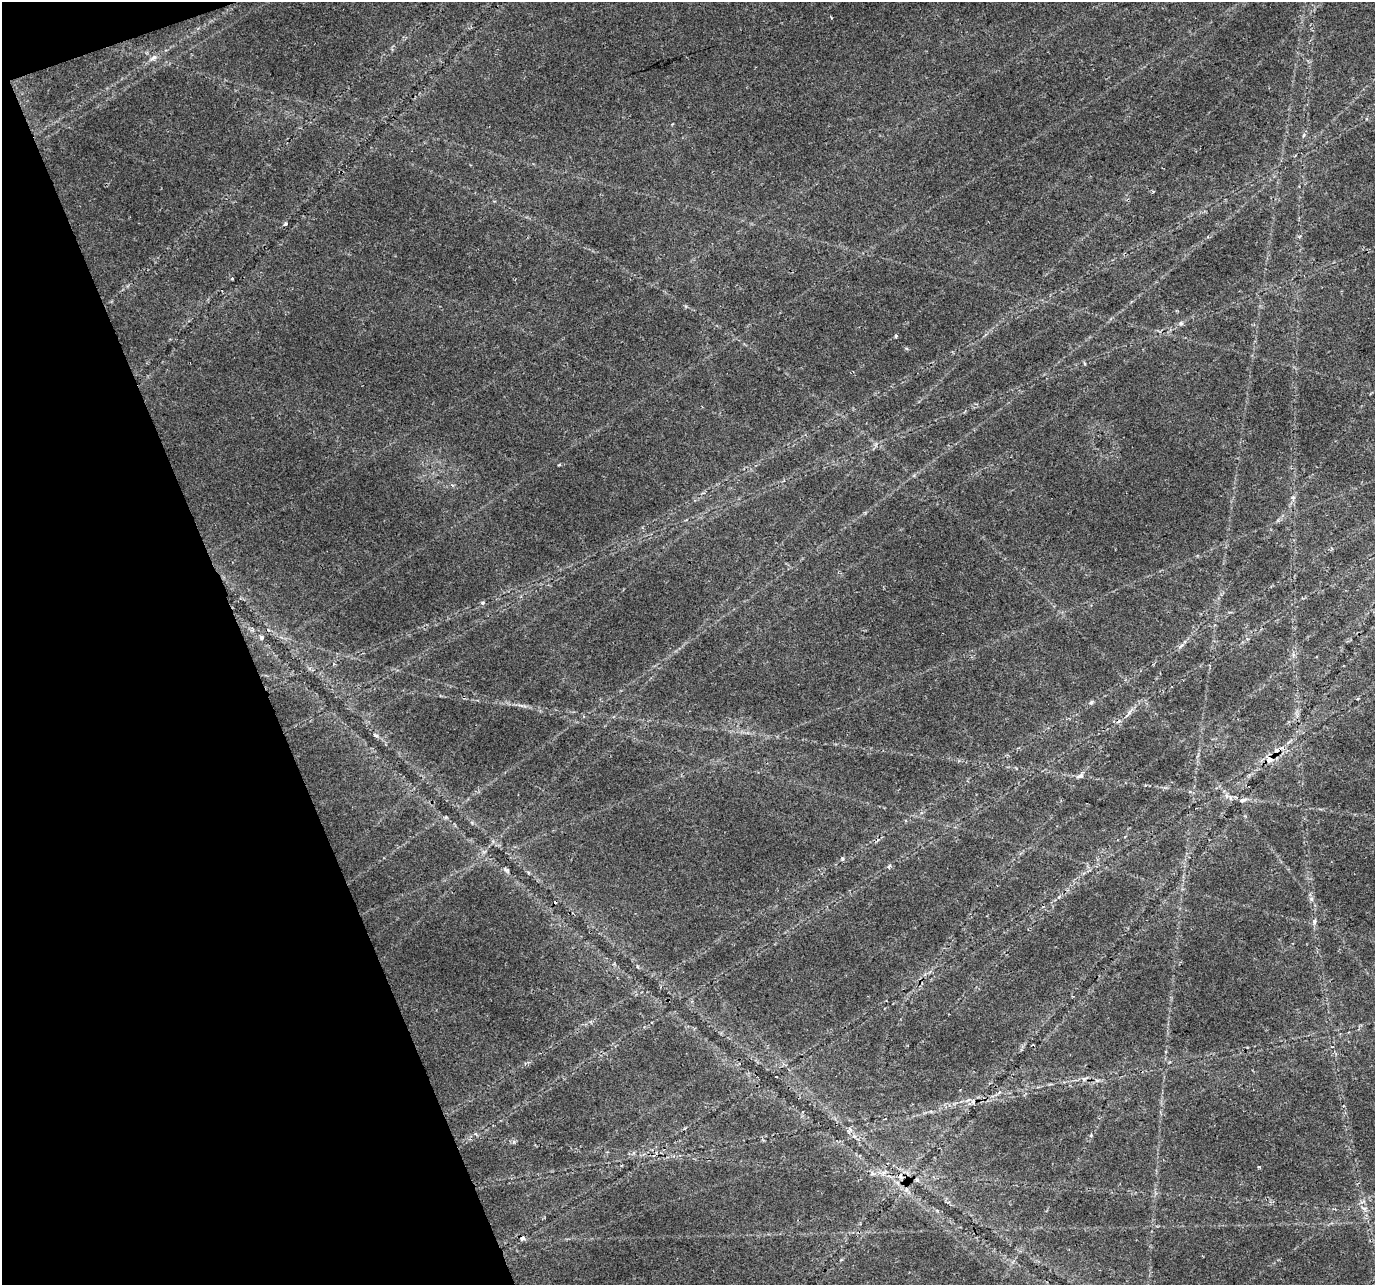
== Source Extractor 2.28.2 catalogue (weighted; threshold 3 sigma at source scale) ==
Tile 5 of 4 x 4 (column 1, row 2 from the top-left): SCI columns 2-1374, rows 2693-3975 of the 5492 x 5329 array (HDU 1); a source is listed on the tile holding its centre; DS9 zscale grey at full resolution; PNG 1377 x 1287 px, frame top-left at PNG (2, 2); no overlay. Shown black and unused: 18% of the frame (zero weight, under 2 of 3 exposures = <1% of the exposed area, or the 3 px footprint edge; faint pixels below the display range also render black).
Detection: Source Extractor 2.28.2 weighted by HDU 2 'WHT'; one run over the whole footprint, this tile lists its part. Background 0.0273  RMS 0.0036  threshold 0.0163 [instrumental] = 3 sigma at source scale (4.5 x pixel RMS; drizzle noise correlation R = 1.50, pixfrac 1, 0.0396/0.0396 arcsec/px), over >= 5 px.
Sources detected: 43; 6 cosmic-ray / hot-pixel residue — not listed; the other 37 listed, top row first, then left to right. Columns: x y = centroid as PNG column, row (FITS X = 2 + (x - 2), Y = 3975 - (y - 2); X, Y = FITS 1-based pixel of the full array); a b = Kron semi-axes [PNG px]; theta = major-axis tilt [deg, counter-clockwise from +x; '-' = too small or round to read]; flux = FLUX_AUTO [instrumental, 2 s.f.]
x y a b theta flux
831 18 3 2 - 0.44
153 58 13 6 31 1.7
672 124 3 3 - 0.33
1304 135 6 3 70 0.53
285 224 5 4 - 0.69
232 279 4 3 - 0.34
1181 323 6 5 - 0.76
896 336 3 3 - 0.7
559 465 5 3 - 0.34
1293 498 6 5 - 0.74
482 603 6 5 - 0.67
261 637 6 5 - 0.8
1181 645 10 4 40 1
1091 702 6 5 - 0.71
521 705 10 3 -21 0.86
1129 713 17 4 53 1.9
375 735 9 4 -26 0.87
1269 759 7 7 - 3.4
1080 776 10 6 16 1.3
1226 796 8 4 -83 0.98
1242 800 9 4 11 1.3
842 859 6 4 89 0.5
889 867 6 4 -72 0.5
506 870 9 4 -22 0.78
1311 899 7 4 -89 0.81
1314 921 7 5 -88 0.92
776 1077 3 2 - 0.27
968 1100 7 4 19 0.78
850 1129 7 4 -45 0.84
476 1134 5 3 - 0.52
1091 1135 4 4 - 0.41
1259 1166 3 3 - 0.69
873 1174 7 4 -19 0.75
906 1189 7 4 -72 0.79
1363 1202 9 3 21 0.74
1364 1209 7 4 -44 1
522 1238 6 6 - 1.5
Overlapping masked pixels (flux is a lower limit): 2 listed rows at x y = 1269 759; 522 1238
Unlisted compact peaks at least as high as the median listed source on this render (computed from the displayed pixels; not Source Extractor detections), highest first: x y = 514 1142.